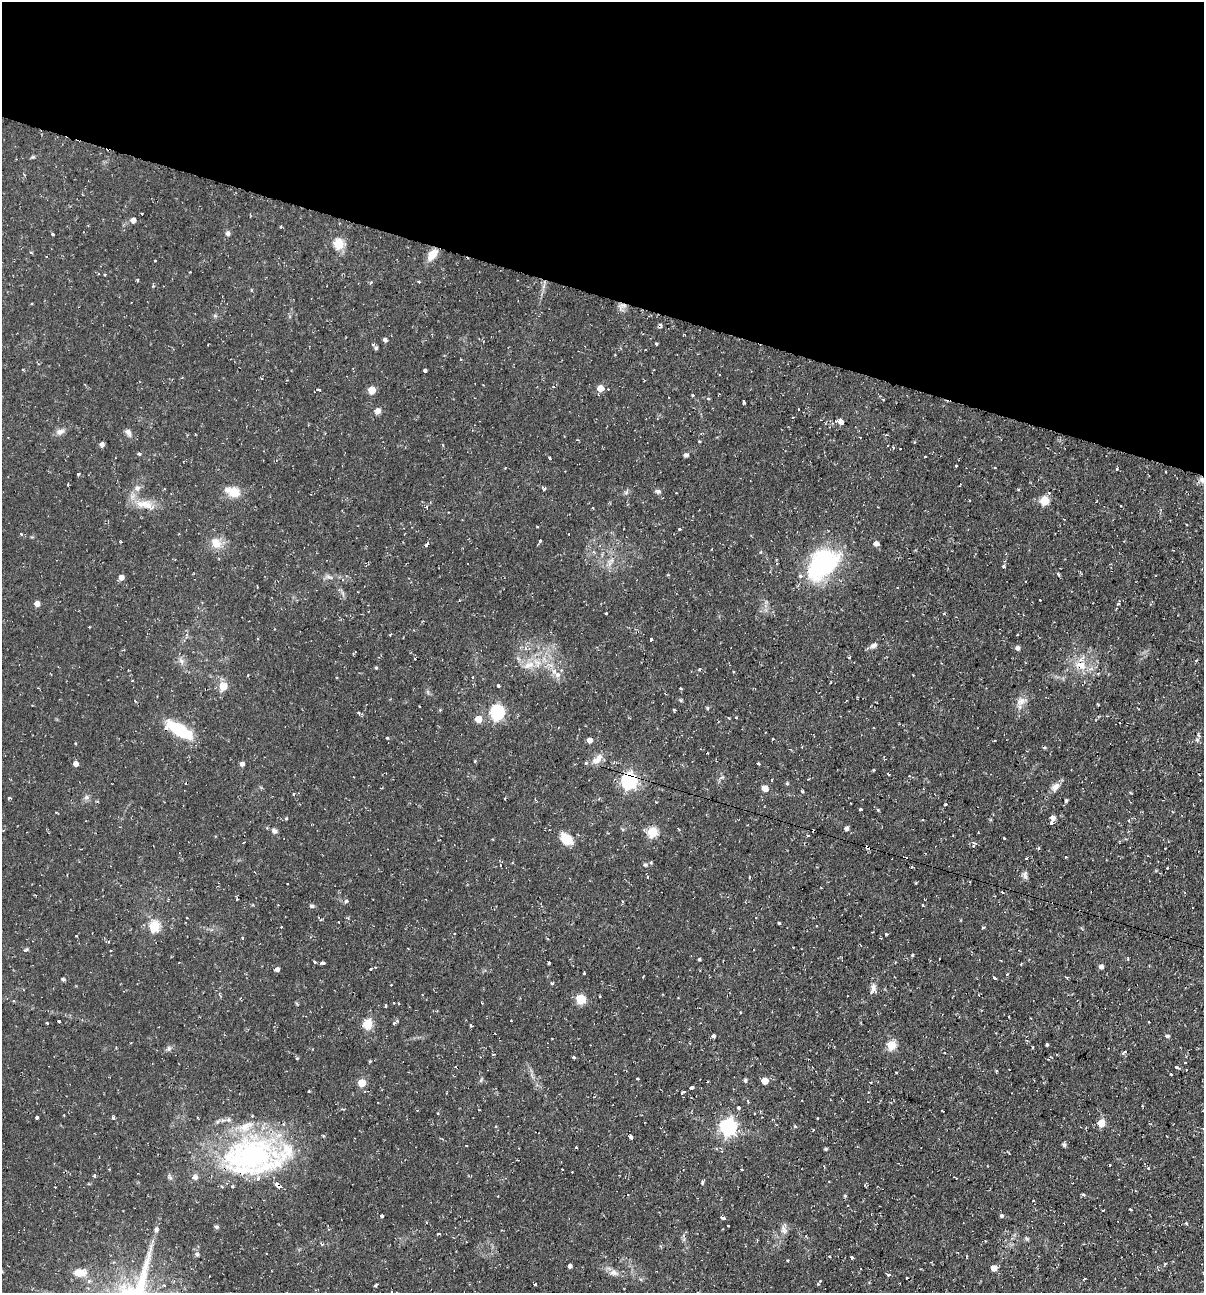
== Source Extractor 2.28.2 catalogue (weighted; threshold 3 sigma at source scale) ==
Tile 2 of 4 x 4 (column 2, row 1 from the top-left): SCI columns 1455-2656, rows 3873-5163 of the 5184 x 5163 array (HDU 1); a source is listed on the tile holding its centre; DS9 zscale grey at full resolution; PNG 1206 x 1295 px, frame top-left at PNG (2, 2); no overlay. Shown black and unused: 23% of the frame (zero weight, under 2 of 3 exposures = <1% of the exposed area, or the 3 px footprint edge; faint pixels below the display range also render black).
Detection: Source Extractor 2.28.2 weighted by HDU 2 'WHT'; one run over the whole footprint, this tile lists its part. Background 0.058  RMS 0.0064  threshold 0.0286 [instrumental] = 3 sigma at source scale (4.5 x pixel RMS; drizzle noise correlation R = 1.50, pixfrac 1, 0.05/0.05 arcsec/px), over >= 5 px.
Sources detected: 288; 31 cosmic-ray / hot-pixel residue — not listed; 8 inside a brighter listed object's ellipse — not listed separately; the other 249 listed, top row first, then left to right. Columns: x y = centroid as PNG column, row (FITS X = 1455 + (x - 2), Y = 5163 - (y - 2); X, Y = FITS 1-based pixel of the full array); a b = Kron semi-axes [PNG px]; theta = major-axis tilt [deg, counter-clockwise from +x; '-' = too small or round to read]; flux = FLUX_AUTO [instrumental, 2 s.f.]
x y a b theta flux
133 220 5 5 - 3.2
228 233 6 6 - 1.5
53 234 3 3 - 0.91
339 244 5 5 - 37
432 254 15 8 53 7.3
155 261 3 2 - 0.86
98 273 3 2 - 0.46
138 280 4 3 - 0.69
419 282 3 3 - 0.61
622 306 13 7 38 2.8
385 340 5 4 - 1.7
656 344 3 3 - 0.89
376 348 5 4 - 1.2
425 370 3 3 - 11
262 378 3 3 - 0.75
553 387 4 3 - 0.7
600 388 5 5 - 9.3
608 389 2 2 - 0.53
318 390 5 3 - 1.9
372 390 5 5 - 11
883 400 4 2 - 0.49
743 402 4 3 - 2.8
798 409 3 2 - 0.54
377 411 8 8 - 2.4
841 422 8 4 -13 6.7
60 432 10 7 18 3.1
128 432 9 6 -59 2.6
860 437 2 2 - 0.49
699 441 3 3 - 0.53
102 445 5 4 - 2.4
893 447 4 3 - 0.56
139 454 5 3 - 0.86
686 455 5 4 - 2
925 456 3 2 - 0.66
549 458 3 3 - 1.1
956 466 3 2 - 0.79
1117 469 4 3 - 0.67
1202 480 10 6 -44 2.6
137 488 8 7 - 2.5
544 488 3 3 - 1.6
658 491 8 5 -7 1.6
234 492 13 8 -18 13
626 492 9 3 45 1.1
1049 493 5 4 - 0.89
1044 501 5 5 - 27
148 505 16 11 -23 7.7
427 507 4 3 - 0.66
593 508 3 2 - 0.74
1186 525 3 2 - 0.64
680 529 3 3 - 1.6
21 534 3 3 - 0.92
540 540 3 3 - 1.8
121 542 3 2 - 0.76
216 543 14 12 -52 7.8
876 544 5 5 - 2.7
426 545 4 3 - 1.5
612 560 7 4 71 1.4
822 564 39 26 45 72
366 565 4 3 - 0.83
1004 566 4 4 - 1.3
1058 575 5 3 - 0.89
121 578 5 5 - 3.7
1026 582 2 2 - 0.59
1040 600 3 3 - 0.79
37 604 5 4 - 4.6
606 613 3 3 - 0.69
89 627 2 2 - 0.56
257 638 3 2 - 0.54
651 640 4 3 - 3.2
874 645 10 6 25 2.4
1017 648 5 4 - 2.1
849 657 4 2 - 0.67
415 659 3 2 - 0.66
181 660 10 4 -49 2
1196 660 4 3 - 0.56
528 665 18 7 26 6.7
1081 665 16 11 -31 9.1
376 668 4 3 - 0.72
699 669 4 3 - 0.52
558 674 7 6 - 3.3
473 677 3 3 - 0.64
223 686 6 5 - 15
498 686 3 3 - 4.1
665 694 4 2 - 0.44
1021 701 14 9 35 4.4
1097 704 3 2 - 0.65
707 708 4 4 - 0.81
674 710 3 3 - 1.7
497 712 7 6 - 100
359 713 4 4 - 1.4
736 718 4 2 - 0.46
478 719 5 5 - 9.1
179 730 25 10 -28 37
1198 735 8 3 -76 1.1
387 738 3 3 - 0.82
773 739 3 2 - 0.87
590 740 5 5 - 3.3
597 759 17 9 43 5.5
475 761 4 3 - 0.53
758 763 3 3 - 1.8
75 764 4 4 - 3.5
242 764 4 4 - 2.3
873 770 3 3 - 0.69
888 774 3 2 - 1.2
1200 780 2 2 - 0.48
629 781 7 6 - 170
787 783 4 4 - 0.69
1055 787 12 8 56 4
765 788 5 5 - 6
803 791 3 3 - 1.7
294 794 3 3 - 0.88
86 797 7 6 - 1.6
9 798 3 3 - 1.5
505 798 3 2 - 0.52
97 801 4 3 - 0.56
1066 801 5 4 - 1.1
945 804 3 3 - 0.73
861 809 3 3 - 1.7
878 810 5 4 - 0.59
286 818 4 4 - 0.66
1052 818 5 5 - 2.6
1129 820 4 3 - 1.3
1051 823 3 3 - 2.4
846 828 5 4 - 2
274 831 8 6 -41 2
652 832 5 5 - 36
1004 838 3 3 - 1.5
566 839 11 8 -45 13
974 844 8 4 84 1.1
867 847 5 3 - 2.6
1038 848 6 2 -12 0.64
1165 848 2 2 - 0.58
1066 857 3 2 - 0.94
1026 859 3 2 - 0.61
645 865 7 3 -7 1.1
1167 868 3 2 - 0.47
1025 875 12 6 86 2.1
749 877 4 2 - 0.59
346 901 4 4 - 1.7
312 906 6 5 - 1.3
187 918 2 2 - 0.54
779 923 5 3 - 0.76
154 926 6 5 - 43
281 927 3 2 - 0.91
983 928 3 3 - 0.99
454 933 3 2 - 0.48
886 934 4 3 - 0.75
242 938 3 2 - 1.1
26 950 7 3 14 0.81
912 955 3 3 - 2.2
699 959 4 3 - 0.68
939 959 2 2 - 0.46
315 962 4 3 - 1.1
323 963 4 3 - 4.6
549 963 3 2 - 0.72
1101 967 5 5 - 2
277 969 5 4 - 2.1
370 969 3 3 - 0.8
584 973 3 3 - 0.77
1007 974 3 3 - 0.5
995 978 3 3 - 2
63 979 4 4 - 1.3
552 983 4 4 - 0.77
873 988 12 7 77 3.1
580 999 9 9 - 9.5
394 1003 2 2 - 0.55
399 1003 3 2 - 0.63
59 1021 3 3 - 1.7
397 1021 5 4 - 0.59
511 1021 2 2 - 0.59
1149 1022 2 2 - 0.47
47 1023 3 3 - 0.61
394 1023 3 3 - 1.4
368 1024 6 5 - 26
471 1025 3 2 - 1.1
713 1036 4 3 - 1.7
1167 1036 5 4 - 1.3
891 1045 5 5 - 28
1047 1045 3 3 - 1
1033 1047 3 2 - 0.84
169 1048 8 4 71 1.2
1124 1052 6 3 45 1.8
574 1057 4 3 - 2.2
297 1058 4 4 - 0.67
370 1061 4 3 - 0.58
1178 1068 5 3 - 2.6
996 1071 3 3 - 0.65
896 1073 3 2 - 0.56
1171 1074 3 3 - 1.1
637 1078 3 2 - 0.65
745 1080 4 4 - 1.3
765 1081 5 5 - 8.7
362 1083 5 5 - 14
692 1087 4 3 - 4.2
309 1092 3 3 - 0.91
683 1092 5 3 - 2.3
446 1093 3 2 - 0.55
738 1107 4 3 - 1.3
754 1114 3 3 - 2.5
197 1117 4 2 - 0.45
37 1118 3 3 - 1.1
113 1118 4 4 - 0.99
1101 1123 5 5 - 12
795 1126 4 3 - 0.83
728 1127 7 6 - 190
630 1137 4 3 - 8.1
466 1145 3 2 - 0.5
1064 1145 5 4 - 1.5
576 1147 3 2 - 0.55
826 1149 4 4 - 0.86
250 1157 72 48 3 140
987 1166 3 2 - 0.51
1148 1168 3 3 - 1.4
562 1169 3 2 - 0.49
742 1169 3 3 - 0.68
572 1172 2 2 - 0.52
94 1176 4 3 - 0.92
955 1177 4 2 - 0.56
702 1182 6 4 87 0.91
55 1187 2 2 - 0.38
1083 1194 3 3 - 1.5
845 1196 5 3 - 0.55
1033 1201 3 2 - 0.81
847 1206 2 2 - 0.53
1130 1209 3 2 - 1.2
1103 1210 3 2 - 0.64
382 1216 3 3 - 2.8
1002 1216 4 4 - 2.1
723 1218 4 3 - 2.9
1186 1223 4 3 - 0.68
729 1226 3 3 - 0.79
216 1227 6 4 -21 0.99
783 1229 13 6 -71 2.6
156 1230 6 5 - 1.5
439 1234 4 3 - 0.66
322 1244 5 3 - 0.68
197 1254 5 5 - 1.5
830 1257 3 3 - 1
852 1257 3 3 - 3.8
570 1266 4 3 - 1.7
994 1268 5 5 - 5.7
613 1272 11 7 -10 3.4
79 1273 11 7 -8 9
889 1274 5 4 - 1.4
1084 1278 3 2 - 0.62
819 1282 6 3 61 2
535 1285 4 2 - 0.55
375 1286 4 3 - 1.6
391 1292 3 3 - 1.1
Overlapping masked pixels (flux is a lower limit): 7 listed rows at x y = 622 306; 1202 480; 1081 665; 179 730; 629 781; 867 847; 250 1157
Isophote crosses this tile's border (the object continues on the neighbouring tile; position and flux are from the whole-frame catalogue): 2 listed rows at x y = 1202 480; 391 1292
Unlisted compact peaks at least as high as the median listed source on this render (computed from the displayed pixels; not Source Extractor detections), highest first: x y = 78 474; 33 157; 692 395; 1118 604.